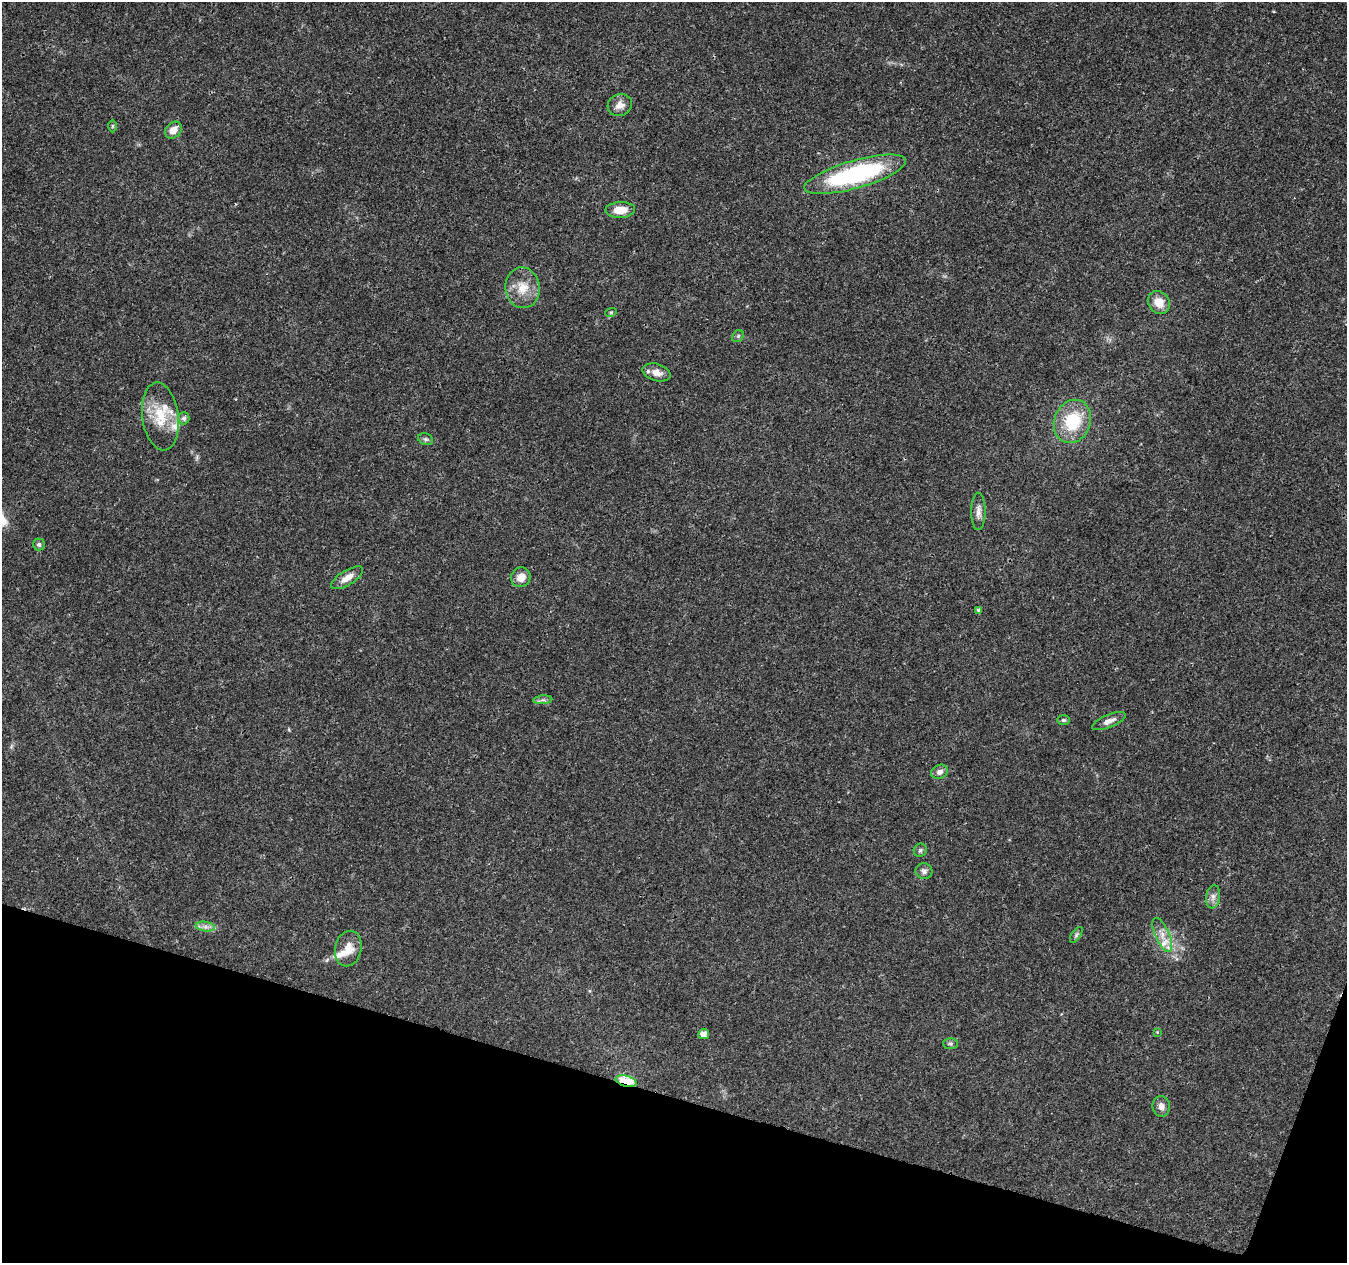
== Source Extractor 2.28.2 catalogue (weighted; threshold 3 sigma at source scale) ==
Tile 15 of 4 x 4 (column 3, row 4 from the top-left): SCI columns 2699-4043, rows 282-1542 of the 5392 x 5545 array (HDU 1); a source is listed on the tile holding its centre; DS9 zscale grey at full resolution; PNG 1349 x 1265 px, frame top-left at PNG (2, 2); each listed source drawn as its Kron ellipse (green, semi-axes under 4 px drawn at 4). Shown black and unused: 14% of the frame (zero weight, under 3 of 4 exposures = <1% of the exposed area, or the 3 px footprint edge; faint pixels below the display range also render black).
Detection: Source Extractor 2.28.2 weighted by HDU 2 'WHT'; one run over the whole footprint, this tile lists its part. Background 0.0266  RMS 0.0019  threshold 0.00874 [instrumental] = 3 sigma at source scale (4.5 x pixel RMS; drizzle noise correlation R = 1.50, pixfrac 1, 0.0396/0.0396 arcsec/px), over >= 5 px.
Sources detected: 40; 5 inside a brighter listed object's ellipse — not listed separately; the other 35 listed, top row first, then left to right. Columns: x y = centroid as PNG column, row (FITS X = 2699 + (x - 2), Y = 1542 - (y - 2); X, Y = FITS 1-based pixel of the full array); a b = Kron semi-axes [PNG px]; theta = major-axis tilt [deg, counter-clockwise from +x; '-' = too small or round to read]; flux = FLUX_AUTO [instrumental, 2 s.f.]
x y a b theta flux
620 105 12 11 - 1.6
113 126 6 4 89 0.24
173 130 9 7 45 1.7
855 174 53 14 16 29
620 210 15 8 2 2.9
523 288 20 17 -84 3.9
1159 302 12 10 -49 2.7
611 312 6 3 18 0.2
738 336 6 5 - 0.33
657 372 14 8 -15 1.8
160 416 34 18 -82 6.5
184 418 6 5 - 0.68
1072 421 22 18 68 9
426 439 7 5 -19 0.43
978 511 19 7 89 1.2
39 544 6 6 - 0.42
521 577 10 9 - 2.2
347 578 18 7 32 1.9
978 610 4 3 - 0.5
543 700 9 4 5 0.48
1064 720 6 5 - 0.34
1109 721 18 6 23 1.2
939 772 9 7 27 0.81
920 850 7 6 - 0.41
924 871 8 8 - 0.78
1213 897 12 7 83 0.98
205 927 10 5 -8 0.79
1076 935 9 4 55 0.39
1162 935 18 7 -67 1.9
348 949 18 13 77 2.9
1157 1032 4 4 - 0.17
704 1034 5 5 - 1.3
950 1044 7 5 -2 0.37
626 1081 11 5 -14 12
1161 1106 10 8 -81 1.1
Overlapping masked pixels (flux is a lower limit): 1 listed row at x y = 626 1081